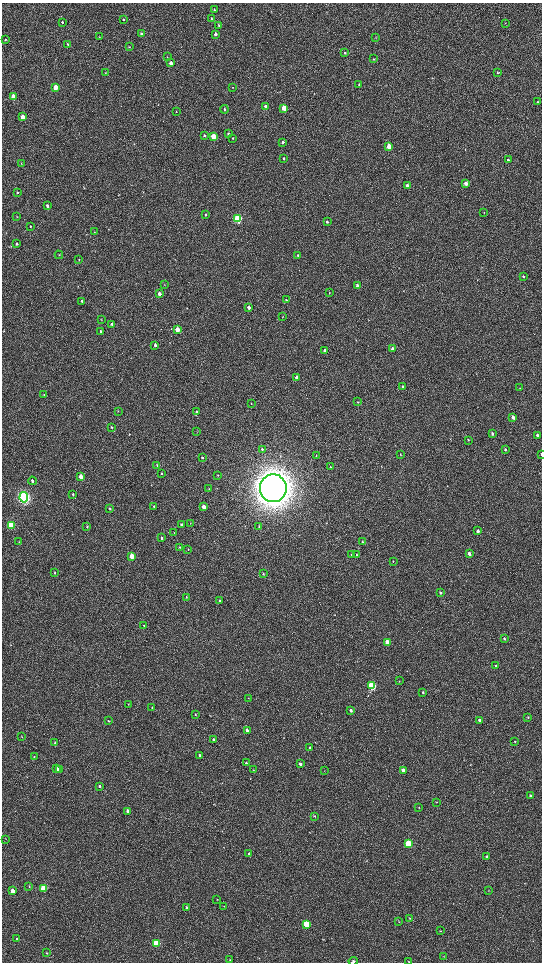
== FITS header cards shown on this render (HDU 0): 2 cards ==
NAXIS1  =                 1080 / length of data axis 1
NAXIS2  =                 1920 / length of data axis 2

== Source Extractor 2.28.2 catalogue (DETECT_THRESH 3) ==
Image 1080 x 1920 px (HDU 0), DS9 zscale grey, zoomed out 1/2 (1 PNG px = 2 x 2 image px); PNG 544 x 964 px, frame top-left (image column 1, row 1919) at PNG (2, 3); each listed source drawn as its Kron ellipse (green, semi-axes under 4 px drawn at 4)
Background 530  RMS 38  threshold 115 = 3 sigma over >= 5 px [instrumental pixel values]
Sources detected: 186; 4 cannot appear on this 1/2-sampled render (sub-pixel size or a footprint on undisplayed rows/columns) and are neither listed nor drawn; the other 182 listed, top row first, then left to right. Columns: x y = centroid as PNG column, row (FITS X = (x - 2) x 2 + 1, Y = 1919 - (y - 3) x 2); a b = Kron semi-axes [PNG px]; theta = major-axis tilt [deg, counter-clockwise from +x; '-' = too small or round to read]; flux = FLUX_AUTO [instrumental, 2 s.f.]
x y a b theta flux
214 10 3 2 - 7.3e+03
211 18 4 3 - 7.9e+03
123 19 4 3 - 7.6e+03
62 22 3 3 - 8.4e+03
505 23 3 3 - 4.5e+03
219 25 3 3 - 7.0e+03
141 34 3 3 - 1.0e+04
215 34 3 3 - 2.4e+04
99 37 3 2 - 3.1e+03
376 38 3 2 - 2.8e+03
5 39 3 3 - 5.0e+03
68 44 4 3 - 8.0e+03
129 47 4 3 - 5.7e+03
345 53 3 2 - 8.2e+03
167 57 3 2 - 3.3e+03
374 59 3 2 - 6.0e+03
171 63 3 3 - 3.1e+04
497 72 3 3 - 6.9e+03
105 73 3 2 - 4.5e+03
359 84 3 2 - 5.3e+03
55 87 3 3 - 1.1e+05
233 87 2 2 - 2.5e+03
13 97 4 3 - 1.6e+05
538 101 3 2 - 5.2e+03
266 106 3 3 - 2.2e+04
284 108 3 3 - 1.6e+05
225 109 4 3 - 1.0e+04
176 111 3 2 - 3.6e+03
23 117 3 3 - 1.3e+05
228 134 3 3 - 1.1e+04
204 136 3 3 - 9.9e+03
213 136 3 3 - 2.6e+05
232 138 2 2 - 5.7e+03
283 142 3 3 - 1.3e+04
389 146 3 3 - 1.1e+05
284 158 3 3 - 8.7e+03
508 160 3 3 - 1.2e+04
21 164 3 2 - 4.5e+03
466 183 3 3 - 5.1e+04
407 185 3 3 - 3.1e+04
17 192 3 2 - 6.5e+03
47 206 4 3 - 1.8e+04
484 212 3 2 - 2.4e+03
205 215 3 3 - 9.9e+03
17 216 3 2 - 3.4e+03
238 219 4 3 - 8.0e+05
327 222 3 3 - 1.1e+04
30 226 3 2 - 5.3e+03
94 232 3 2 - 3.0e+03
17 244 3 3 - 9.0e+03
59 255 4 2 - 4.4e+03
298 255 3 3 - 9.5e+03
79 260 3 2 - 4.9e+03
523 276 3 3 - 7.3e+03
164 285 3 2 - 3.3e+03
357 286 3 2 - 2.4e+04
329 293 3 2 - 3.8e+03
159 294 3 3 - 3.3e+04
286 300 3 3 - 5.8e+03
82 301 3 3 - 1.1e+04
249 307 3 3 - 2.7e+04
283 316 3 2 - 2.6e+03
101 319 3 3 - 4.3e+03
111 324 4 3 - 1.1e+04
177 330 3 3 - 1.1e+05
101 331 4 2 - 9.3e+03
155 345 3 3 - 1.2e+04
392 349 4 3 - 2.0e+04
325 351 3 3 - 3.2e+04
297 378 3 3 - 4.6e+04
403 386 3 3 - 1.2e+04
520 388 3 2 - 3.7e+03
44 395 3 2 - 5.1e+03
358 402 4 3 - 6.8e+03
251 403 3 2 - 4.2e+03
118 411 3 3 - 4.5e+03
196 412 4 3 - 8.6e+03
513 417 3 3 - 4.0e+04
111 427 3 3 - 5.5e+03
197 432 3 1 - 2.7e+03
492 434 4 3 - 1.3e+04
537 435 3 2 - 2.0e+04
468 440 3 3 - 4.5e+03
262 449 4 3 - 8.1e+03
505 449 3 3 - 9.0e+03
400 454 3 2 - 5.0e+03
541 454 3 1 - 4.7e+03
316 455 3 2 - 2.7e+03
202 457 3 3 - 8.1e+03
157 465 4 2 - 5.3e+03
330 467 3 2 - 4.2e+03
162 474 3 2 - 4.4e+03
217 475 3 2 - 3.2e+03
81 477 3 3 - 7.7e+04
32 481 4 3 - 1.3e+04
273 488 14 13 - 1.8e+07
209 489 3 3 - 4.4e+03
73 494 3 3 - 8.8e+03
24 497 5 4 - 2.5e+06
154 506 3 2 - 9.1e+03
204 507 3 3 - 6.3e+04
110 509 4 3 - 1.1e+04
190 523 3 2 - 3.0e+03
11 525 4 3 - 4.1e+05
181 525 3 3 - 1.7e+04
87 526 3 3 - 5.3e+03
259 526 3 2 - 5.0e+03
478 531 4 3 - 2.4e+04
174 533 3 2 - 4.8e+03
161 538 4 3 - 1.2e+04
19 542 3 2 - 4.2e+03
362 542 3 2 - 3.7e+03
180 547 3 3 - 5.5e+03
188 549 2 2 - 3.6e+03
469 554 4 3 - 2.7e+04
351 555 3 3 - 5.0e+03
357 555 3 2 - 5.5e+03
132 556 3 3 - 1.7e+05
393 561 2 2 - 3.6e+03
55 573 3 2 - 7.7e+03
263 574 4 3 - 5.7e+03
440 593 4 3 - 1.0e+04
186 597 4 3 - 6.1e+03
220 601 3 3 - 1.3e+04
144 625 3 2 - 4.1e+03
504 638 3 3 - 9.0e+03
387 642 3 3 - 6.5e+04
496 666 3 3 - 6.6e+03
399 681 3 2 - 3.2e+03
372 686 4 3 - 8.8e+05
423 692 3 3 - 1.0e+04
249 698 2 2 - 3.2e+03
128 704 3 2 - 4.4e+03
152 708 3 2 - 4.3e+03
351 710 3 3 - 1.7e+04
195 714 3 2 - 5.8e+03
528 717 4 3 - 6.3e+03
479 720 3 3 - 2.3e+04
108 721 3 2 - 5.1e+03
247 731 4 3 - 2.2e+04
22 737 3 3 - 3.6e+03
214 739 3 3 - 1.3e+04
515 742 3 2 - 5.0e+03
55 743 3 2 - 5.5e+03
310 747 3 3 - 7.1e+03
200 755 3 3 - 1.5e+04
34 757 3 2 - 3.9e+03
246 763 3 3 - 7.7e+03
300 764 3 3 - 1.7e+04
57 769 3 3 - 4.6e+04
60 769 4 3 - 1.4e+04
253 770 3 2 - 2.9e+03
404 770 3 3 - 6.8e+04
324 771 3 2 - 2.5e+03
100 786 4 3 - 1.1e+04
530 795 3 3 - 8.3e+03
436 802 3 2 - 3.4e+03
419 807 3 2 - 2.7e+03
128 811 3 3 - 3.1e+04
315 816 4 2 - 5.8e+03
6 839 3 2 - 2.8e+03
408 844 3 3 - 4.4e+05
249 854 3 3 - 1.7e+04
487 857 3 3 - 1.5e+04
29 886 3 2 - 4.9e+03
44 888 3 3 - 4.3e+05
12 891 3 3 - 1.2e+05
488 891 4 2 - 3.0e+03
217 899 3 2 - 3.3e+03
224 906 3 2 - 3.0e+03
187 907 4 3 - 1.7e+04
410 918 4 3 - 6.6e+03
399 922 3 2 - 3.1e+03
306 924 3 3 - 3.8e+05
440 931 3 3 - 5.0e+03
17 939 4 3 - 9.2e+03
156 943 3 3 - 5.0e+05
47 953 3 2 - 5.3e+03
443 956 3 2 - 3.1e+03
230 960 3 3 - 5.0e+03
353 961 5 3 - 1.6e+04
408 961 3 2 - 3.0e+03
At the frame edge (FLAGS 8, measured only in part): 3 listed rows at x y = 541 454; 353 961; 408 961
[4 sub-pixel or undisplayed-footprint detections neither listed nor drawn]